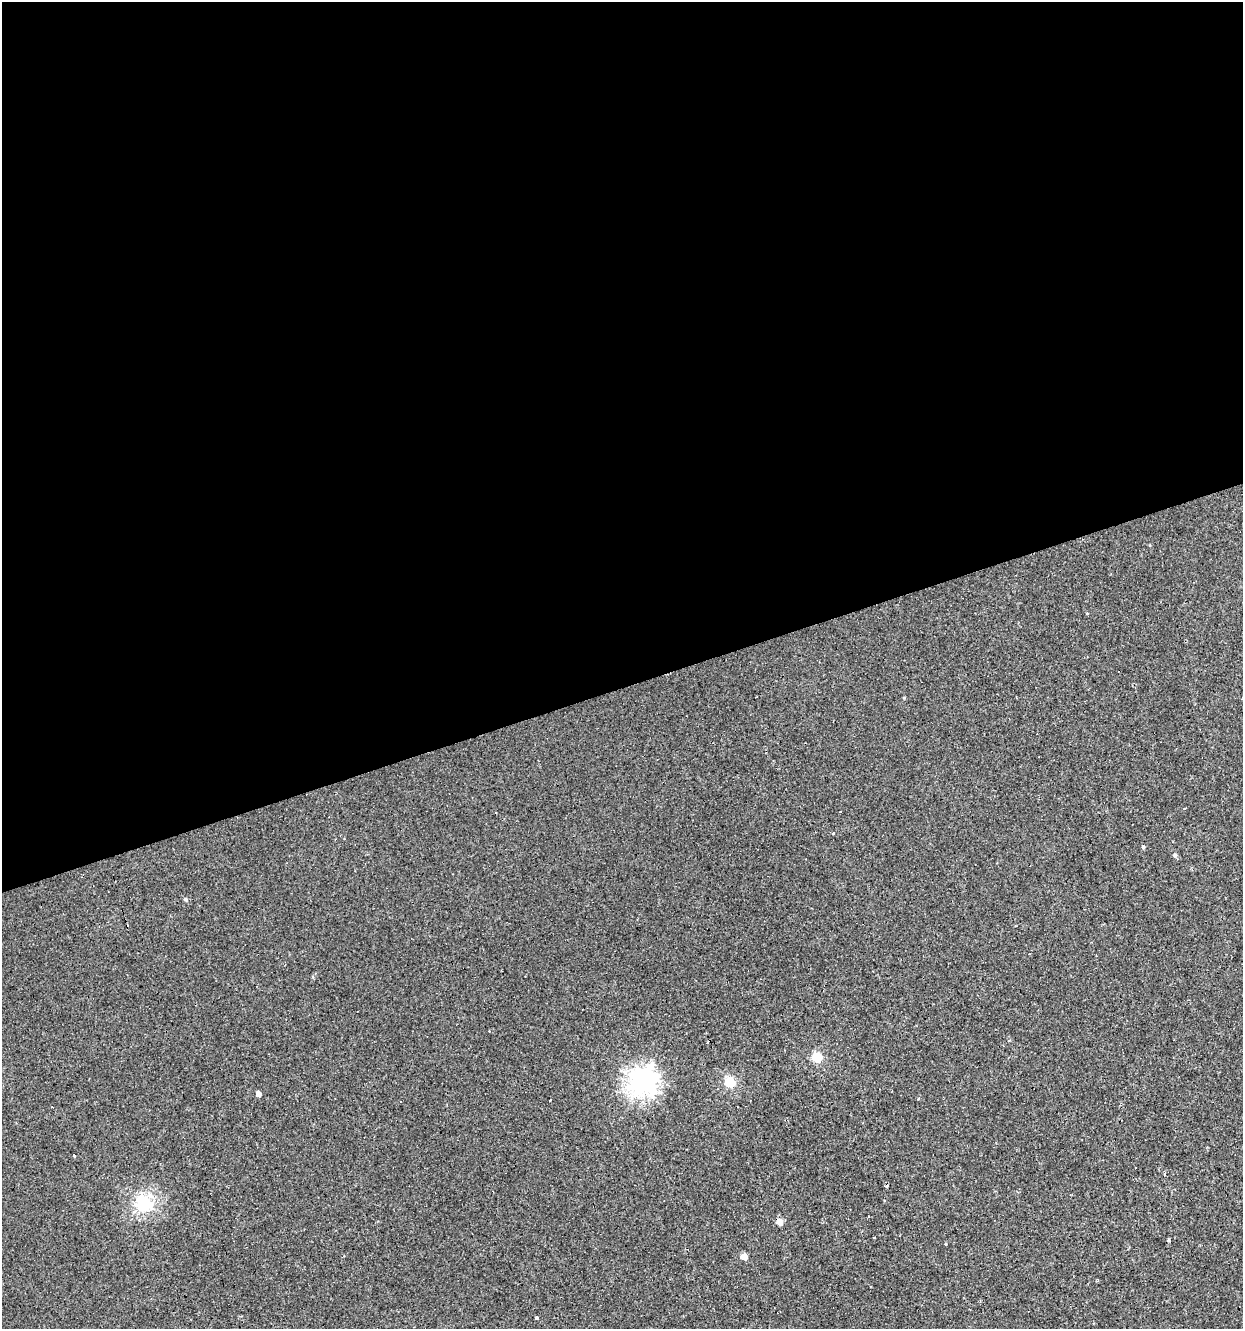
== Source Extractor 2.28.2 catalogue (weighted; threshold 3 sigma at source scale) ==
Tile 2 of 4 x 4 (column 2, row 1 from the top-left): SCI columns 1296-2536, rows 3982-5308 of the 5123 x 5308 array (HDU 1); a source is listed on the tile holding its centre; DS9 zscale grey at full resolution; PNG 1245 x 1331 px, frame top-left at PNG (2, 2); no overlay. Shown black and unused: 52% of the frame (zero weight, under 2 of 3 exposures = <1% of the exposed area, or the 3 px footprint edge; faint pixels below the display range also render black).
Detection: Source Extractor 2.28.2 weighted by HDU 2 'WHT'; one run over the whole footprint, this tile lists its part. Background -2.46e-04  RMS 0.0043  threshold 0.0194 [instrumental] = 3 sigma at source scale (4.5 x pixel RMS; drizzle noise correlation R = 1.50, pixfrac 1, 0.0396/0.0396 arcsec/px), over >= 5 px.
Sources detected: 25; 8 cosmic-ray / hot-pixel residue — not listed; the other 17 listed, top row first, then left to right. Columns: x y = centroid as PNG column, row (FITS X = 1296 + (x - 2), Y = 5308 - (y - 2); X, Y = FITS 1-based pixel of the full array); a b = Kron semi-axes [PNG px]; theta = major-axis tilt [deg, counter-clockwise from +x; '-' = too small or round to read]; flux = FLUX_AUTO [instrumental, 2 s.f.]
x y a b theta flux
496 813 2 2 - 0.31
1143 847 4 4 - 0.61
1175 855 5 5 - 0.75
185 899 5 5 - 0.72
817 1057 5 5 - 20
642 1082 9 9 - 190
730 1082 5 5 - 25
258 1093 4 4 - 2.4
918 1099 3 3 - 0.47
550 1100 3 2 - 2.5
74 1156 3 2 - 0.88
143 1204 6 5 - 72
779 1222 5 4 - 5.3
874 1237 3 3 - 1.5
1168 1240 4 3 - 0.52
744 1257 5 4 - 4.6
537 1318 3 3 - 2.4
Overlapping masked pixels (flux is a lower limit): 1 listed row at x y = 779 1222